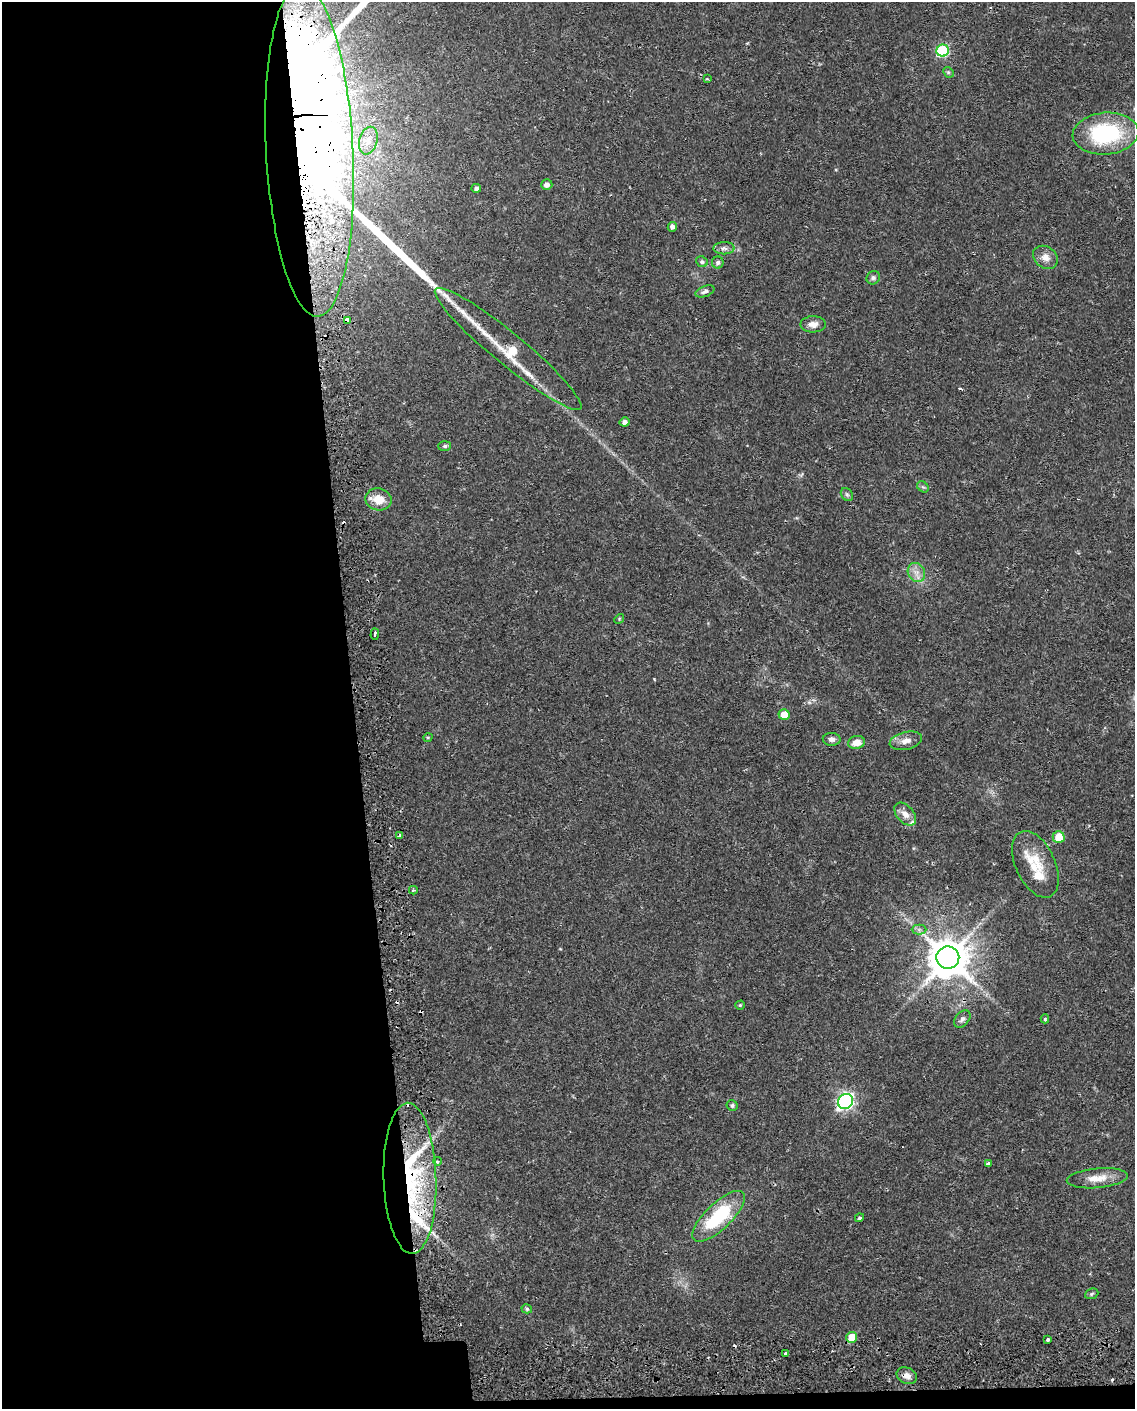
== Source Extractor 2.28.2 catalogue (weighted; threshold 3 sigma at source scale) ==
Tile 9 of 4 x 3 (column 1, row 3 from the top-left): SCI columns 43-1175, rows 106-1512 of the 4619 x 4393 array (HDU 1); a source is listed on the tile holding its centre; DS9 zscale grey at full resolution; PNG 1137 x 1411 px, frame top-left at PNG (2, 2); each listed source drawn as its Kron ellipse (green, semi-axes under 4 px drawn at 4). Shown black and unused: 32% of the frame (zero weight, under 2 of 3 exposures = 5% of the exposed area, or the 3 px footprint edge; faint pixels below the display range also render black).
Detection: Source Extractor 2.28.2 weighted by HDU 2 'WHT'; one run over the whole footprint, this tile lists its part. Background 0.0303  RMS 0.0033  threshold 0.015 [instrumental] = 3 sigma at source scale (4.5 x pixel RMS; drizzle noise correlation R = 1.50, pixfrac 1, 0.0396/0.0396 arcsec/px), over >= 5 px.
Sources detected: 71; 1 inside a brighter object's white glare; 9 cosmic-ray / hot-pixel residue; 1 long thin detection or spike segment (spike, bleed or trail) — neither listed nor drawn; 5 inside a brighter listed object's ellipse — not listed separately; the other 55 listed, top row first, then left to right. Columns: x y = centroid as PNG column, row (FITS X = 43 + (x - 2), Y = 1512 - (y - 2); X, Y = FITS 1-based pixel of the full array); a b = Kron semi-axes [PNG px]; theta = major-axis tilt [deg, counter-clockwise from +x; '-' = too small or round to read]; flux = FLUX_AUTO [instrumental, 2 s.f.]
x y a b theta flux
943 51 6 6 - 32
948 72 6 4 -44 0.46
707 79 3 3 - 0.34
1106 134 33 21 5 34
368 141 14 9 75 3
309 150 166 43 -87 840
547 185 6 5 - 1.4
476 188 5 4 - 0.88
672 227 5 4 - 1.2
724 248 10 6 1 1.3
1045 257 13 10 -37 2.7
702 262 6 5 - 0.69
718 263 6 6 - 0.8
873 278 7 6 - 0.89
705 291 10 5 20 1
347 320 4 3 - 8.4
813 324 13 8 2 2.1
508 349 94 16 -39 26
625 422 5 4 - 1.4
445 446 6 5 - 0.64
923 487 6 5 - 0.58
847 494 7 5 -53 0.63
378 499 13 11 -12 5.2
916 572 10 8 -61 2.3
619 619 5 4 - 0.36
375 634 6 3 87 1.3
784 714 5 5 - 4.7
428 737 5 3 - 0.29
832 739 9 6 -3 1.2
906 741 16 9 14 2.7
856 742 8 6 13 3.4
905 814 13 8 -48 2.8
400 836 3 3 - 1
1059 837 6 6 - 7
1035 864 35 19 -65 11
413 890 4 4 - 0.4
919 929 7 5 0 0.91
948 958 11 11 - 1000
740 1005 4 4 - 0.4
962 1019 10 6 48 1.2
1045 1019 4 4 - 0.52
845 1101 8 7 - 92
732 1105 5 5 - 0.6
437 1161 4 3 - 0.55
988 1164 4 4 - 0.78
410 1178 75 26 -88 47
1097 1178 30 10 5 5.1
718 1216 34 13 44 23
859 1218 5 4 - 0.54
1092 1294 7 5 24 0.54
527 1309 5 4 - 0.58
852 1337 5 5 - 6.6
1048 1340 4 3 - 3
786 1354 3 3 - 6.7
907 1376 10 8 -26 2.1
Overlapping masked pixels (flux is a lower limit): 4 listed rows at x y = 309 150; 347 320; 410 1178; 907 1376